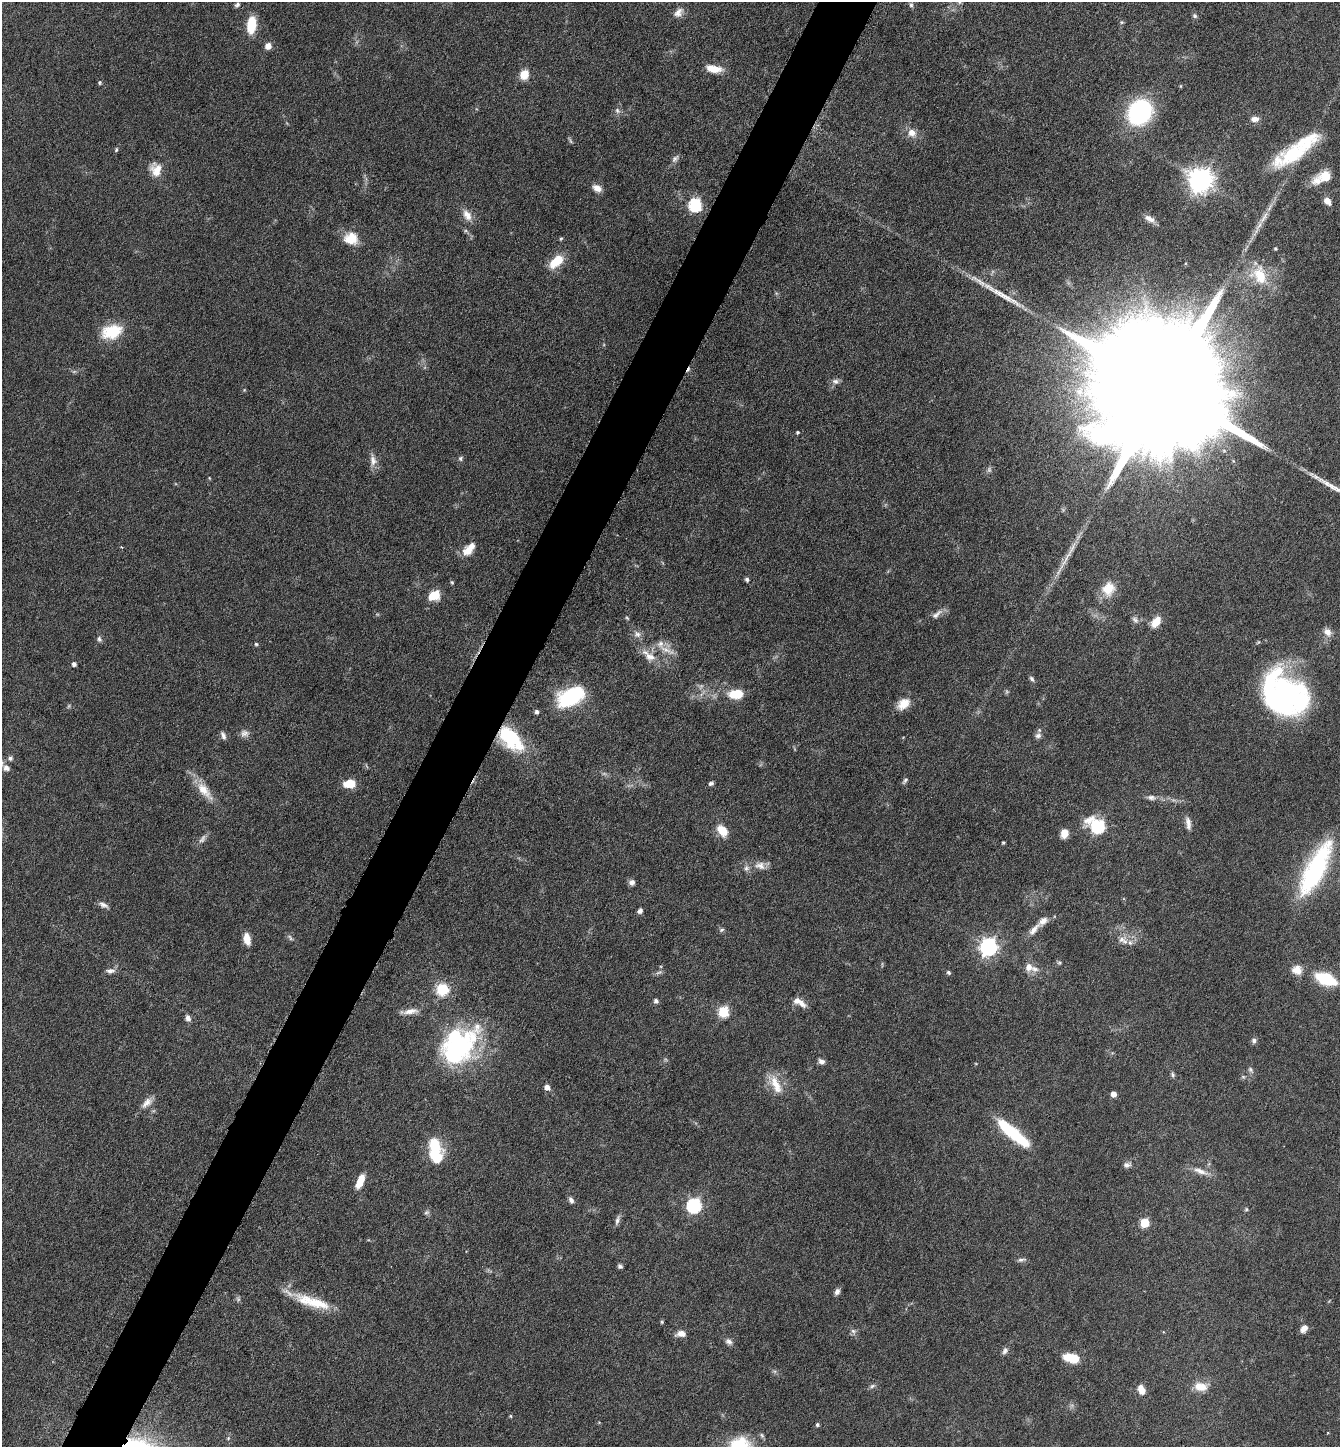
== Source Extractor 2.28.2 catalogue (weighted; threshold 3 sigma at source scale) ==
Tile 7 of 4 x 4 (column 3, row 2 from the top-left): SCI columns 2828-4165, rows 2891-4335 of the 5791 x 5781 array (HDU 1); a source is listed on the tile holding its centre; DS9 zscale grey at full resolution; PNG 1342 x 1449 px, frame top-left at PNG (2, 2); no overlay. Shown black and unused: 4% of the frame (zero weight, under 4 of 8 exposures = <1% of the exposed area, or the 3 px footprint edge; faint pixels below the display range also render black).
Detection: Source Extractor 2.28.2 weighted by HDU 2 'WHT'; one run over the whole footprint, this tile lists its part. Background 0.0767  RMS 0.0031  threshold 0.0126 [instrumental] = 3 sigma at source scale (4.09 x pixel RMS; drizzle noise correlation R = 1.36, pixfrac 0.8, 0.05/0.05 arcsec/px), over >= 5 px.
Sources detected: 169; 11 too faint to see at this stretch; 3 inside a brighter object's white glare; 1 cosmic-ray / hot-pixel residue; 2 long thin detections or spike segments (spike, bleed or trail) — not listed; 12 inside a brighter listed object's ellipse — not listed separately; the other 140 listed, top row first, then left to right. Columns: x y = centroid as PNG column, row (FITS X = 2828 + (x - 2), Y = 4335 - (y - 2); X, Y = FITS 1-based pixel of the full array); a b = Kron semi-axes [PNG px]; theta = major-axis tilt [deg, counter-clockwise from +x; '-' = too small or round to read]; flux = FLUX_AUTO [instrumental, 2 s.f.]
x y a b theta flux
959 2 6 5 - 0.5
237 5 7 5 36 0.75
911 5 8 5 -75 0.59
678 12 15 10 44 2.2
1195 16 7 6 - 0.6
1122 22 6 5 - 0.42
251 25 21 11 83 7
268 46 6 6 - 2.3
714 69 18 8 -9 4.4
524 75 10 8 66 4.4
100 83 5 5 - 0.43
617 111 9 6 -52 0.98
1140 112 23 20 52 37
1255 119 9 6 1 1.9
912 133 12 10 -38 2.8
570 140 10 4 -61 0.5
116 150 6 4 74 0.45
1293 154 50 18 29 19
675 159 12 7 44 1.1
156 170 17 13 -74 4.4
1325 176 17 13 1 5
1201 180 8 8 - 280
597 188 11 7 -29 2.3
1327 201 8 6 -56 2.8
695 205 6 6 - 44
467 215 16 10 -60 2.8
1149 219 15 7 -30 1.8
1258 227 36 6 63 4
351 238 18 15 -14 5.5
561 239 5 4 - 0.35
1275 248 4 4 - 0.37
556 261 18 10 42 7
1259 275 29 22 -66 10
112 332 27 17 17 9.6
835 381 10 7 -7 1.2
1164 388 73 26 -33 33000
244 390 5 4 - 0.27
798 432 4 4 - 0.46
460 458 6 6 - 0.64
373 460 18 9 -80 2.3
209 478 5 3 - 0.24
121 547 4 3 - 0.27
468 551 14 11 18 3.4
1066 559 43 6 60 5
747 579 5 5 - 0.74
452 582 6 4 -67 0.4
1108 589 17 15 69 6.1
434 595 12 9 29 6.2
937 614 19 7 39 1.8
1135 620 10 6 -39 1.1
1156 622 12 8 52 4.5
1328 632 10 8 -51 2.3
637 634 11 9 -27 1.6
99 639 8 6 -65 0.84
256 644 5 5 - 0.4
666 650 27 7 -24 3.1
649 656 24 11 -38 4.4
74 664 4 4 - 1.1
1032 679 8 5 -57 0.68
736 694 13 8 4 8.3
1284 694 43 38 -61 77
571 697 26 14 28 29
903 704 16 11 36 3.9
537 712 5 4 - 0.87
245 733 11 9 9 1.5
223 735 11 5 -70 1
1038 735 8 8 - 1.1
511 739 32 17 -46 21
10 758 7 6 - 0.9
6 768 10 8 -28 1.5
905 780 9 5 57 0.67
711 783 7 5 22 0.71
350 784 10 7 3 6.4
204 790 32 12 -51 5.8
1151 797 14 7 -7 1.5
1188 823 17 6 -82 1.8
1098 826 9 7 -30 45
723 831 12 9 -48 5.4
1064 833 8 7 - 3.6
1003 843 4 3 - 0.32
760 865 15 11 -14 2.6
1316 869 66 21 63 41
632 882 7 6 - 1.2
103 905 13 6 -23 1.3
640 911 7 5 49 0.99
721 930 7 5 30 0.6
1034 930 21 7 47 2.5
290 937 11 5 -49 0.72
247 939 13 7 -79 3.6
1121 939 13 10 36 2.3
988 947 7 7 - 120
1059 963 6 5 - 0.46
1029 967 11 9 -89 2.4
1297 970 14 12 -23 3.3
110 971 12 6 2 1.3
948 972 6 4 -44 0.56
1326 979 15 8 -22 22
442 989 11 11 - 9.9
656 1001 5 5 - 1
797 1001 14 8 -19 2.1
410 1011 23 7 10 2.7
723 1012 6 6 - 21
188 1018 8 6 -64 1.2
1254 1041 7 6 - 0.89
458 1048 49 35 54 48
822 1061 8 6 -22 1.2
1251 1070 10 6 -58 0.88
1173 1075 8 5 -67 0.62
1243 1077 6 5 - 0.52
775 1083 28 12 -53 5.8
547 1087 5 5 - 1.8
1113 1094 5 4 - 2.2
147 1103 19 9 44 2.6
1016 1135 42 12 -40 15
435 1147 27 13 88 12
1127 1165 10 7 10 1.1
1200 1171 24 7 -20 2.9
360 1181 15 6 66 4.8
571 1200 8 6 -63 1
694 1205 7 6 - 57
1246 1209 6 4 68 0.41
427 1212 8 7 - 0.73
617 1220 15 5 74 1.1
1144 1223 6 5 - 11
1021 1260 13 4 8 0.82
620 1266 6 5 - 0.66
837 1292 8 5 65 1.2
316 1303 67 11 -20 11
662 1322 5 4 - 0.35
1304 1328 9 6 51 2.1
853 1331 8 7 - 0.92
681 1334 11 7 6 2.2
729 1342 10 7 -39 1.2
1005 1351 10 7 55 1
1072 1358 16 9 -13 7.4
872 1386 8 6 19 0.73
1201 1386 20 12 -2 4.2
1141 1390 11 7 -67 2.9
510 1416 4 4 - 0.34
817 1425 4 4 - 0.55
Overlapping masked pixels (flux is a lower limit): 1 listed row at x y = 511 739
Isophote crosses this tile's border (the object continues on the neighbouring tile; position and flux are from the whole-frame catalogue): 1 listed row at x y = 959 2